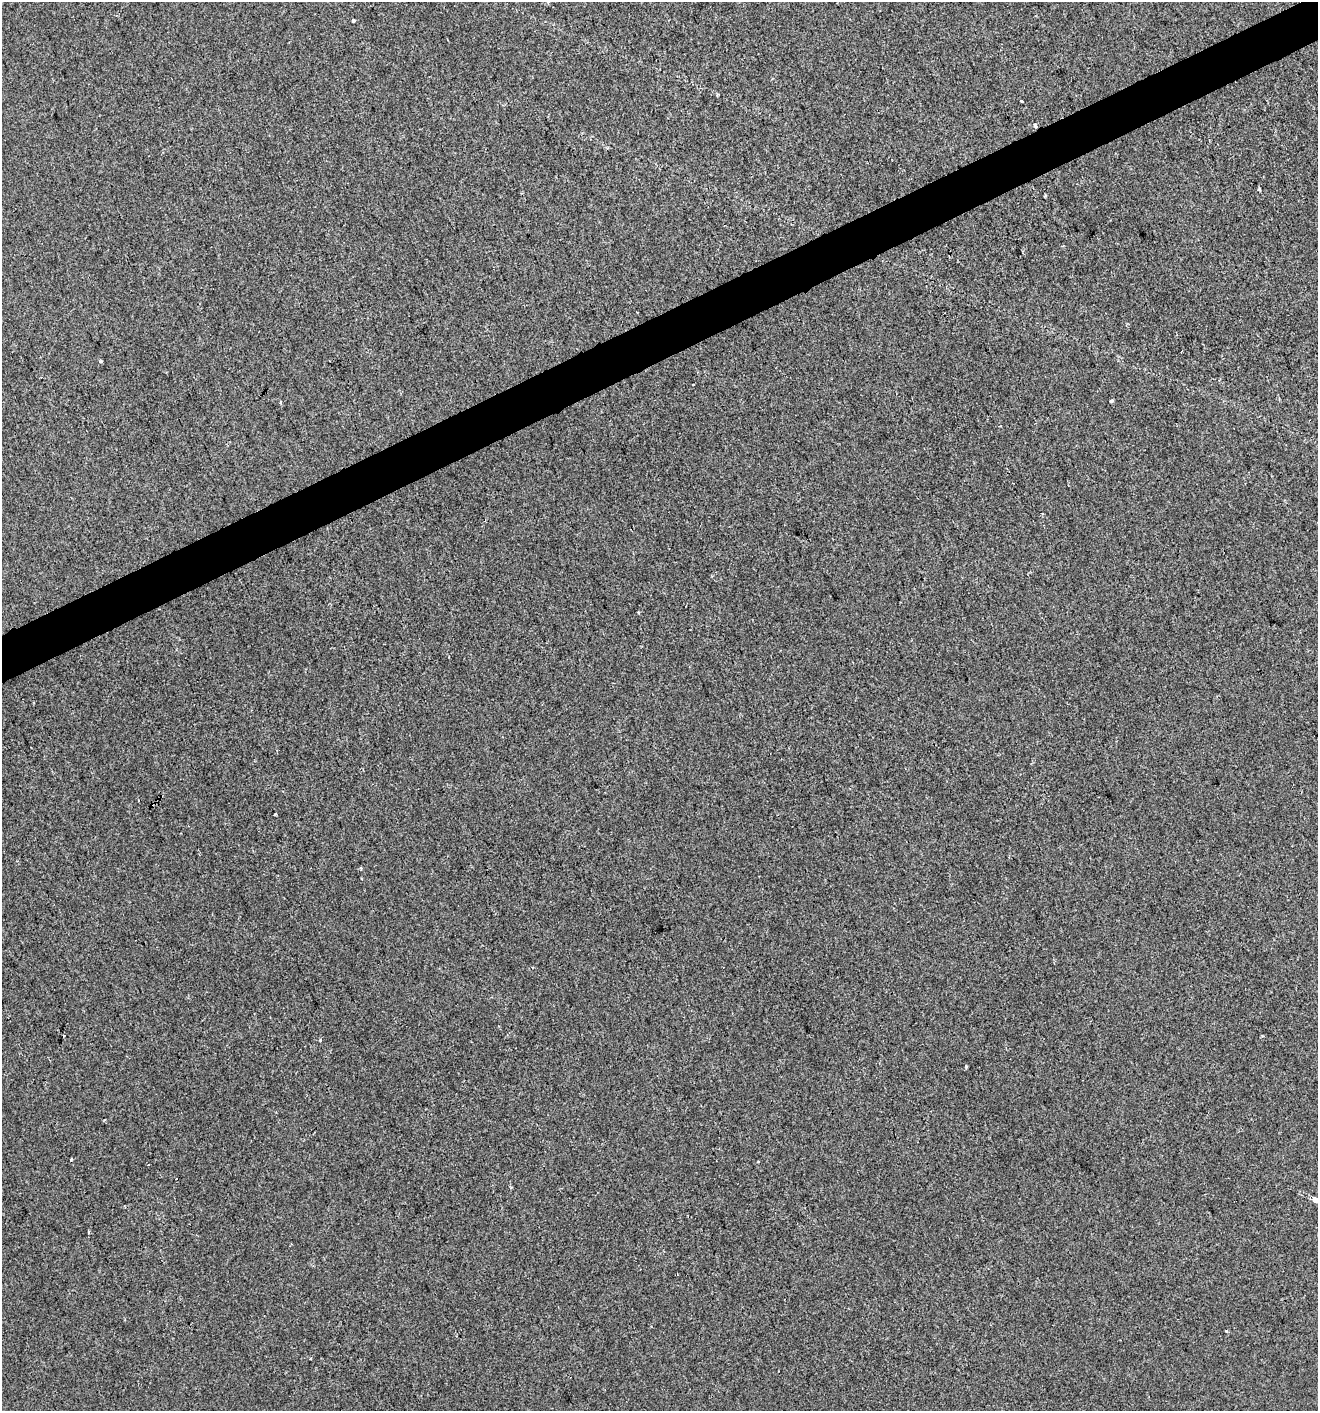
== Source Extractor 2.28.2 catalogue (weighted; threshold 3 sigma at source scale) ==
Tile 10 of 4 x 4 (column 2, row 3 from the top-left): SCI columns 1403-2718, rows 1411-2819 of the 5495 x 5637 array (HDU 1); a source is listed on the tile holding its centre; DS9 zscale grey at full resolution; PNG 1320 x 1413 px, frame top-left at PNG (2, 2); no overlay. Shown black and unused: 3% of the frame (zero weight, under 2 of 3 exposures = <1% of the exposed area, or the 3 px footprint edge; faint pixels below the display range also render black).
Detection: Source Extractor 2.28.2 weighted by HDU 2 'WHT'; one run over the whole footprint, this tile lists its part. Background 0.00269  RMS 0.0048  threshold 0.0217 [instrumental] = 3 sigma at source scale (4.5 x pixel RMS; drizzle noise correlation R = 1.50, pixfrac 1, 0.0396/0.0396 arcsec/px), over >= 5 px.
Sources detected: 15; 2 cosmic-ray / hot-pixel residue — not listed; the other 13 listed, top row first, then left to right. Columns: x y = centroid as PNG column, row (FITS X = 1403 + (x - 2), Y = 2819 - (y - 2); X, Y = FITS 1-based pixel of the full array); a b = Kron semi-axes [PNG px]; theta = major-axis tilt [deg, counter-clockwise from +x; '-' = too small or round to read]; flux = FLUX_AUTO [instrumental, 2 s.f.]
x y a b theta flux
353 21 3 3 - 5.5
1021 101 3 3 - 2.6
1035 125 6 5 - 1.2
1259 189 3 3 - 1.1
100 361 4 3 - 0.84
1111 401 4 3 - 2.5
275 814 3 2 - 0.5
361 869 5 3 - 0.6
320 1040 3 3 - 0.72
71 1160 3 3 - 1.3
1315 1200 5 4 - 7.4
89 1232 3 3 - 0.58
310 1359 3 3 - 0.5
Overlapping masked pixels (flux is a lower limit): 1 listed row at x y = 1035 125
Isophote crosses this tile's border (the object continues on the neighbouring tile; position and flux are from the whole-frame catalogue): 1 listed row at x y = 1315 1200
Unlisted compact peaks at least as high as the median listed source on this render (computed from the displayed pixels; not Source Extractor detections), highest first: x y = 966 1066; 1226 1331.